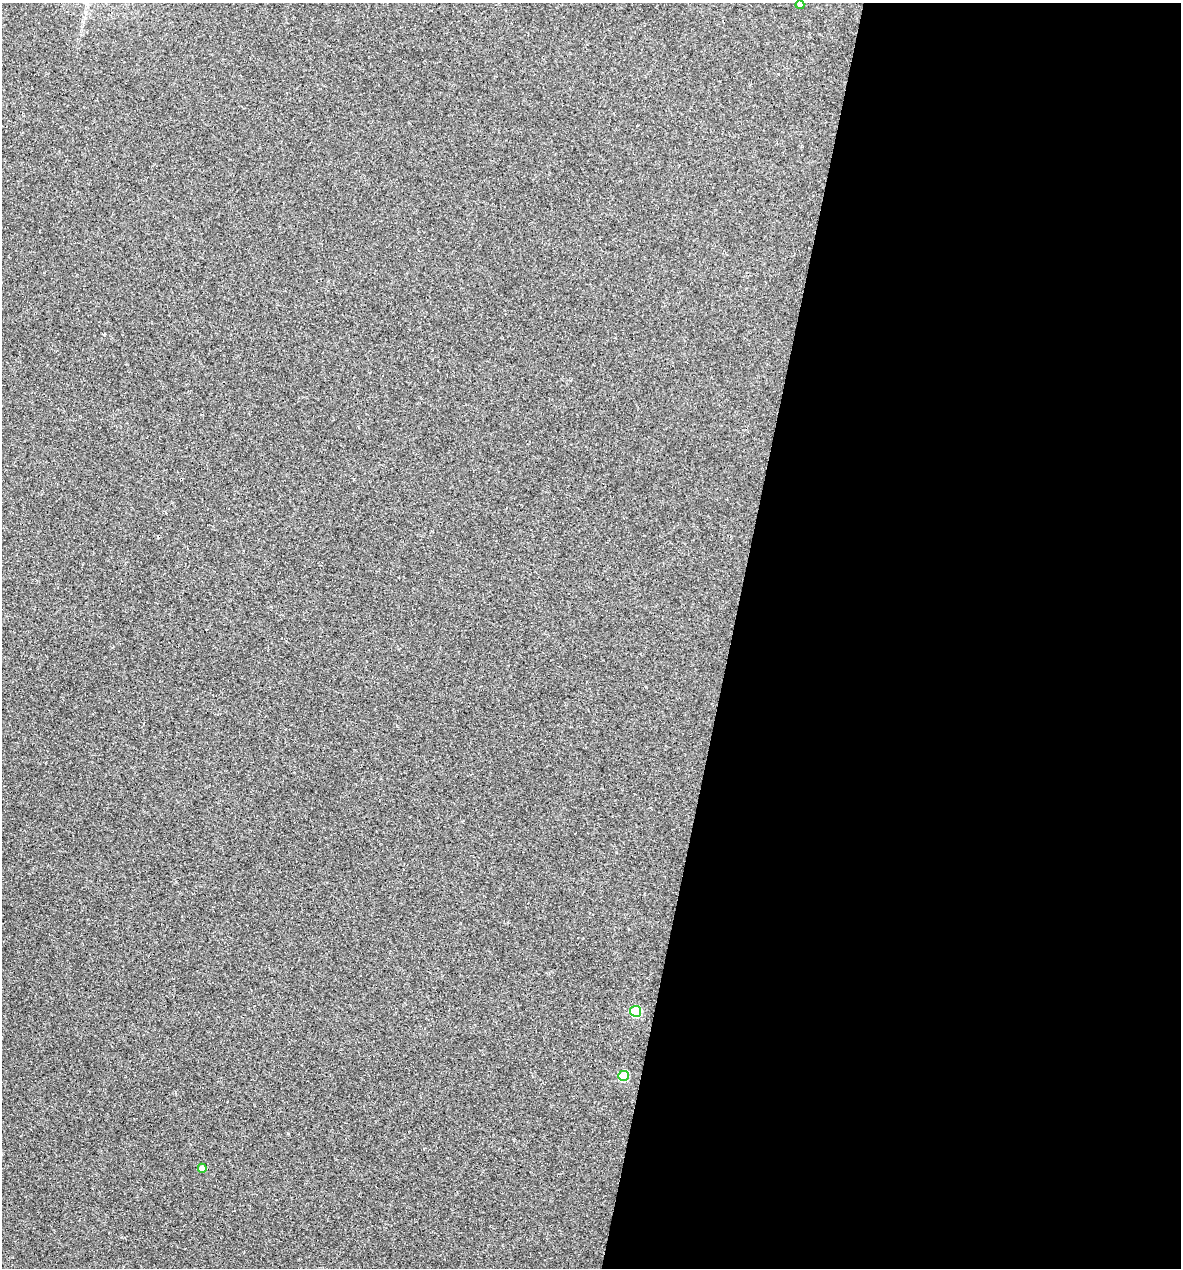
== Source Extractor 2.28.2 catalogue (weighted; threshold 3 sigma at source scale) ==
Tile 12 of 4 x 4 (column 4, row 3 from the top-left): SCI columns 3782-4960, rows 1267-2532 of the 5084 x 5064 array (HDU 1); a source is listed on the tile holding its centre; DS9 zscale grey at full resolution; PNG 1183 x 1270 px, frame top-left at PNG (2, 3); each listed source drawn as its Kron ellipse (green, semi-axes under 4 px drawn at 4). Shown black and unused: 38% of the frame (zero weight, under 3 of 4 exposures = <1% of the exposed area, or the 3 px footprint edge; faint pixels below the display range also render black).
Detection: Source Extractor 2.28.2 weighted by HDU 2 'WHT'; one run over the whole footprint, this tile lists its part. Background 0.0888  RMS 0.0058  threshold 0.026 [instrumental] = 3 sigma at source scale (4.5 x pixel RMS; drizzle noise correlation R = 1.50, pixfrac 1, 0.05/0.05 arcsec/px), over >= 5 px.
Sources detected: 4; all 4 listed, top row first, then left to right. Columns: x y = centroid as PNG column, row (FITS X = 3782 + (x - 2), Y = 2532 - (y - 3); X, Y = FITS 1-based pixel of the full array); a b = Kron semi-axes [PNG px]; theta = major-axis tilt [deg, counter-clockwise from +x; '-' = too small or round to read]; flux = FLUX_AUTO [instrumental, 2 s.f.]
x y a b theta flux
800 5 4 4 - 1.5
636 1011 5 5 - 40
623 1076 5 5 - 26
202 1168 4 4 - 3.3